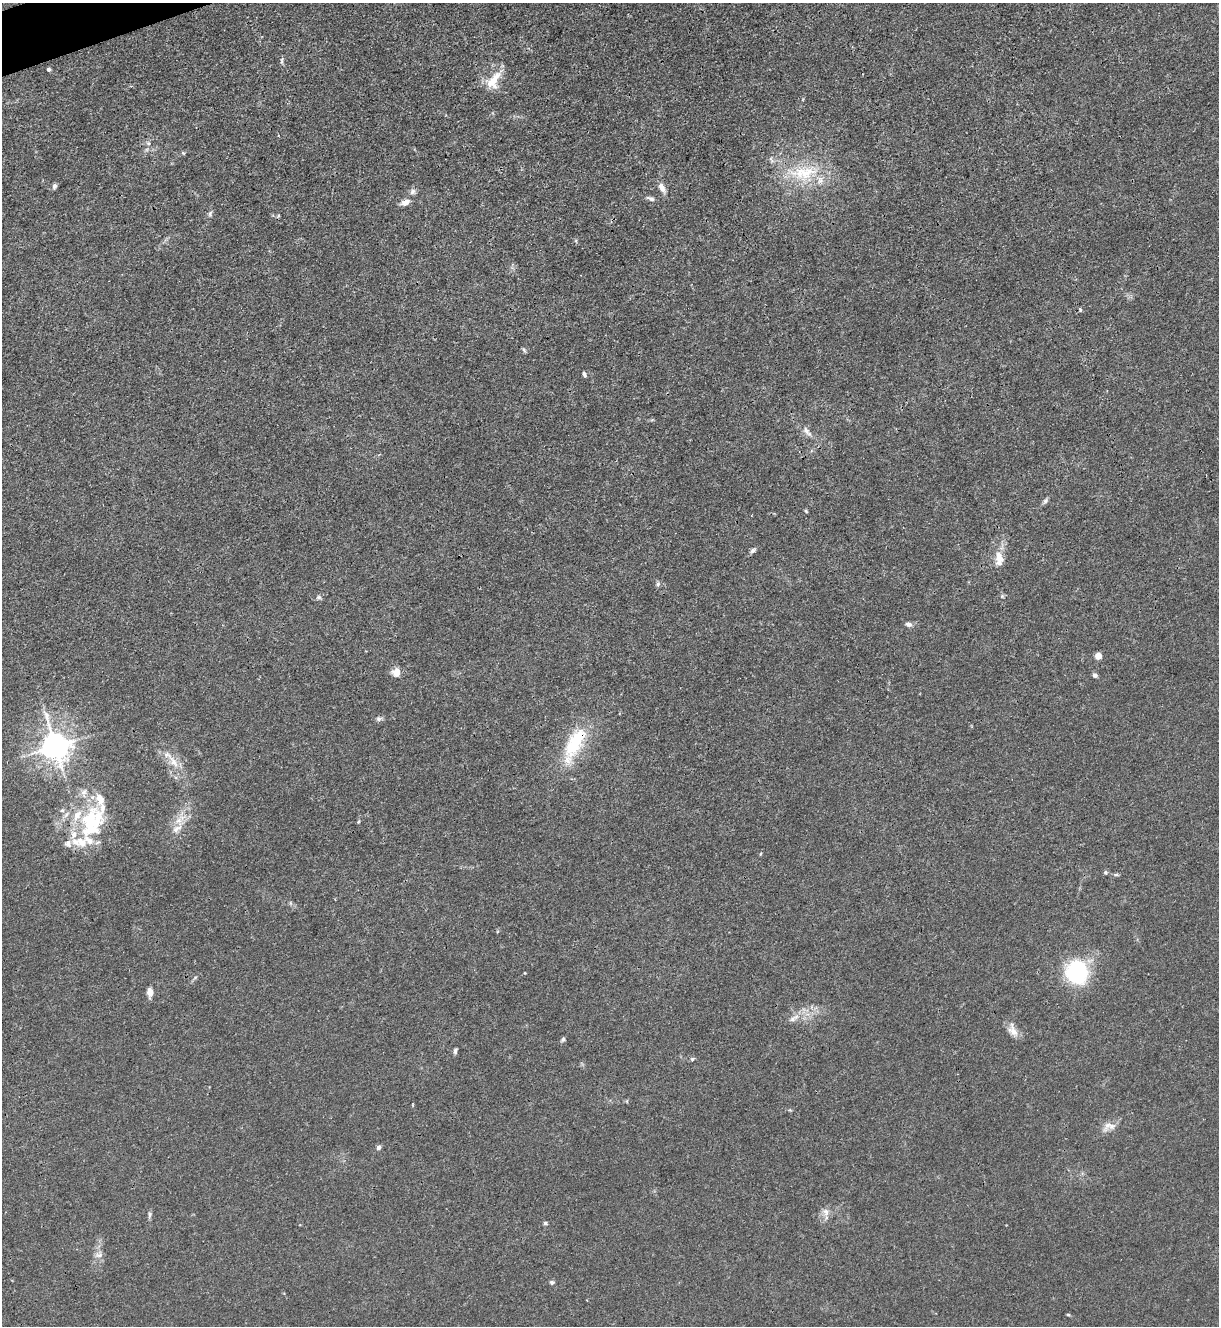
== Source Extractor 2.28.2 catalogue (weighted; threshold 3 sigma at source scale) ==
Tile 11 of 4 x 4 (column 3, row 3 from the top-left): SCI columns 2582-3798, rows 1329-2652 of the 5287 x 5305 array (HDU 1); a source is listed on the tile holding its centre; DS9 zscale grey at full resolution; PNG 1221 x 1328 px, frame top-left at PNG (2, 3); no overlay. Shown black and unused: <1% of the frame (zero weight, under 3 of 4 exposures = <1% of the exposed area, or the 3 px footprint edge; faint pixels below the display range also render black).
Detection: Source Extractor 2.28.2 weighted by HDU 2 'WHT'; one run over the whole footprint, this tile lists its part. Background 0.0313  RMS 0.0027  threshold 0.0121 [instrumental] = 3 sigma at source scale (4.5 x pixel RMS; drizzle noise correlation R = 1.50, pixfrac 1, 0.05/0.05 arcsec/px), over >= 5 px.
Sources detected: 67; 1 inside a brighter object's white glare — not listed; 11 inside a brighter listed object's ellipse — not listed separately; the other 55 listed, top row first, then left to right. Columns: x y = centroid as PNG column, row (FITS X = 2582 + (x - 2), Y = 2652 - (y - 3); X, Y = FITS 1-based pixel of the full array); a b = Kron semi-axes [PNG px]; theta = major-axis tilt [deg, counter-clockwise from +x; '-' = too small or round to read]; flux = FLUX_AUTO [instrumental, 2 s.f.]
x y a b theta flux
282 61 11 4 90 0.55
49 69 4 4 - 0.56
493 80 27 14 55 5.6
148 143 6 4 -44 0.44
183 153 6 4 -44 0.3
771 160 11 4 -55 0.71
807 173 32 18 36 12
54 186 8 5 76 0.67
662 187 12 7 -62 1.9
412 191 8 8 - 0.92
651 198 10 5 -19 0.85
405 202 13 7 26 1.7
210 213 8 5 64 0.6
1080 309 4 3 - 0.49
524 350 7 4 -55 0.43
584 374 6 4 -61 0.56
807 432 17 7 -50 1.8
1045 501 8 6 54 0.65
806 511 6 3 -46 0.3
753 550 9 5 42 0.78
999 558 20 10 -84 3.7
658 584 7 5 68 0.6
319 597 7 5 -1 0.61
908 624 8 6 -12 0.97
1098 656 6 5 - 2.3
396 672 7 7 - 3.4
1095 675 5 5 - 0.88
379 719 8 6 4 0.74
577 738 29 21 66 11
55 746 9 8 - 360
174 762 22 8 -56 3.5
62 810 6 4 0 0.46
66 815 10 5 54 0.92
91 820 37 25 75 19
179 820 11 8 44 2.3
68 843 11 10 - 1.6
760 854 5 3 - 0.23
1105 872 5 5 - 0.44
1116 875 6 4 1 0.42
1077 972 19 17 -80 30
525 973 4 2 - 0.16
150 992 7 5 -88 2.7
792 1019 11 6 16 1.2
1013 1031 18 10 -44 2.3
563 1039 7 5 41 0.57
455 1051 7 4 76 0.65
692 1059 6 5 - 0.42
1108 1125 24 8 57 2.3
379 1147 5 5 - 0.83
826 1212 13 9 -76 1.7
150 1215 10 5 81 0.61
545 1223 6 4 0 0.48
99 1255 12 8 21 1.3
552 1282 6 5 - 0.58
1068 1315 5 3 - 0.29
Overlapping masked pixels (flux is a lower limit): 1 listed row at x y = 577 738